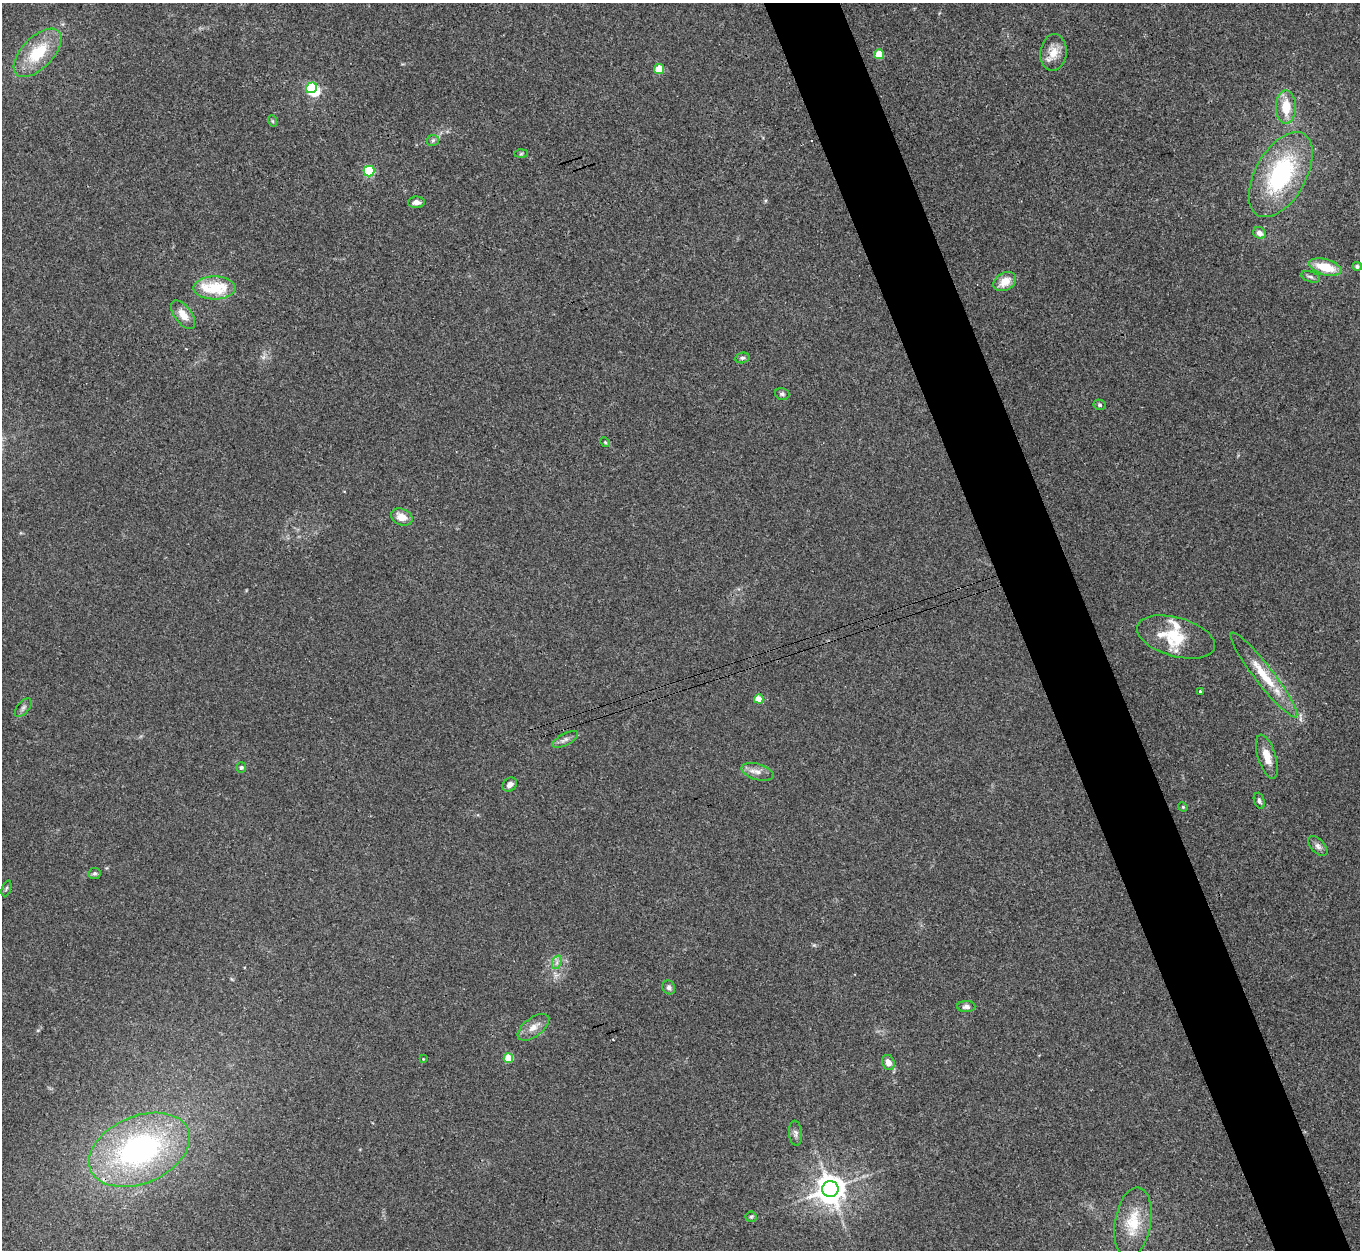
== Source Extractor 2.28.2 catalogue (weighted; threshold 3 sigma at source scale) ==
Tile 6 of 4 x 4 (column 2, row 2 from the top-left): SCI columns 1371-2728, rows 2784-4031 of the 5454 x 5439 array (HDU 1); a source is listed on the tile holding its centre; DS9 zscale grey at full resolution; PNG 1362 x 1252 px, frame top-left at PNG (2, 3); each listed source drawn as its Kron ellipse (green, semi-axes under 4 px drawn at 4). Shown black and unused: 6% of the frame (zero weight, under 3 of 4 exposures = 1% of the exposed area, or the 3 px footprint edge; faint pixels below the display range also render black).
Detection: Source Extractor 2.28.2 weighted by HDU 2 'WHT'; one run over the whole footprint, this tile lists its part. Background 0.0606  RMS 0.0052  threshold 0.0236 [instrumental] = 3 sigma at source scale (4.5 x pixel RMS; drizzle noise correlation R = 1.50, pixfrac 1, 0.05/0.05 arcsec/px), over >= 5 px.
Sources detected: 56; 1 inside a brighter object's white glare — neither listed nor drawn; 4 inside a brighter listed object's ellipse — not listed separately; the other 51 listed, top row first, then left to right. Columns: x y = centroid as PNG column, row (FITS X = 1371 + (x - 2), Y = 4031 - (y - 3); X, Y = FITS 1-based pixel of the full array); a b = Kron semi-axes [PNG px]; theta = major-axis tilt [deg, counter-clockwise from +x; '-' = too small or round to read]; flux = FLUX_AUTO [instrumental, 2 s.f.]
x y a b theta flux
1053 52 18 13 82 7.4
38 53 30 15 46 21
879 54 5 5 - 14
659 69 5 5 - 16
311 88 6 5 - 42
1286 107 16 10 90 11
273 121 6 3 -70 0.56
433 140 6 5 - 1
521 154 6 4 2 0.66
369 171 5 5 - 43
1281 175 47 25 61 60
416 202 8 5 3 2.5
1259 233 6 5 - 3.2
1357 266 5 4 - 1
1325 267 17 8 -15 14
1310 277 10 5 -18 1.3
1005 281 12 8 31 7.2
215 288 21 11 0 20
183 315 17 8 -53 5.5
742 358 7 5 13 1.1
782 394 7 6 - 1.3
1099 405 6 5 - 0.95
605 442 5 4 - 0.6
402 517 11 8 -24 5.7
1176 637 40 19 -16 21
1264 675 53 9 -52 17
1200 692 4 3 - 1.6
759 699 5 4 - 8.6
23 708 11 6 52 1.6
565 739 14 6 27 2.2
1267 757 23 9 -73 7.5
241 767 5 5 - 1.2
757 772 16 8 -17 3.6
510 785 8 6 41 2.5
1259 801 8 5 -70 1.2
1183 807 5 4 - 0.53
1318 846 12 7 -49 2.2
95 873 6 6 - 1.1
6 888 8 2 69 0.65
557 962 7 4 72 1.5
669 987 7 6 - 1.6
966 1007 9 5 0 1.9
533 1027 18 9 37 4.8
508 1058 5 4 - 15
423 1059 3 3 - 0.34
888 1063 8 6 -68 3.7
796 1133 12 6 -84 1.9
139 1150 53 33 23 120
830 1189 8 8 - 780
751 1217 5 5 - 0.78
1133 1223 35 18 80 18